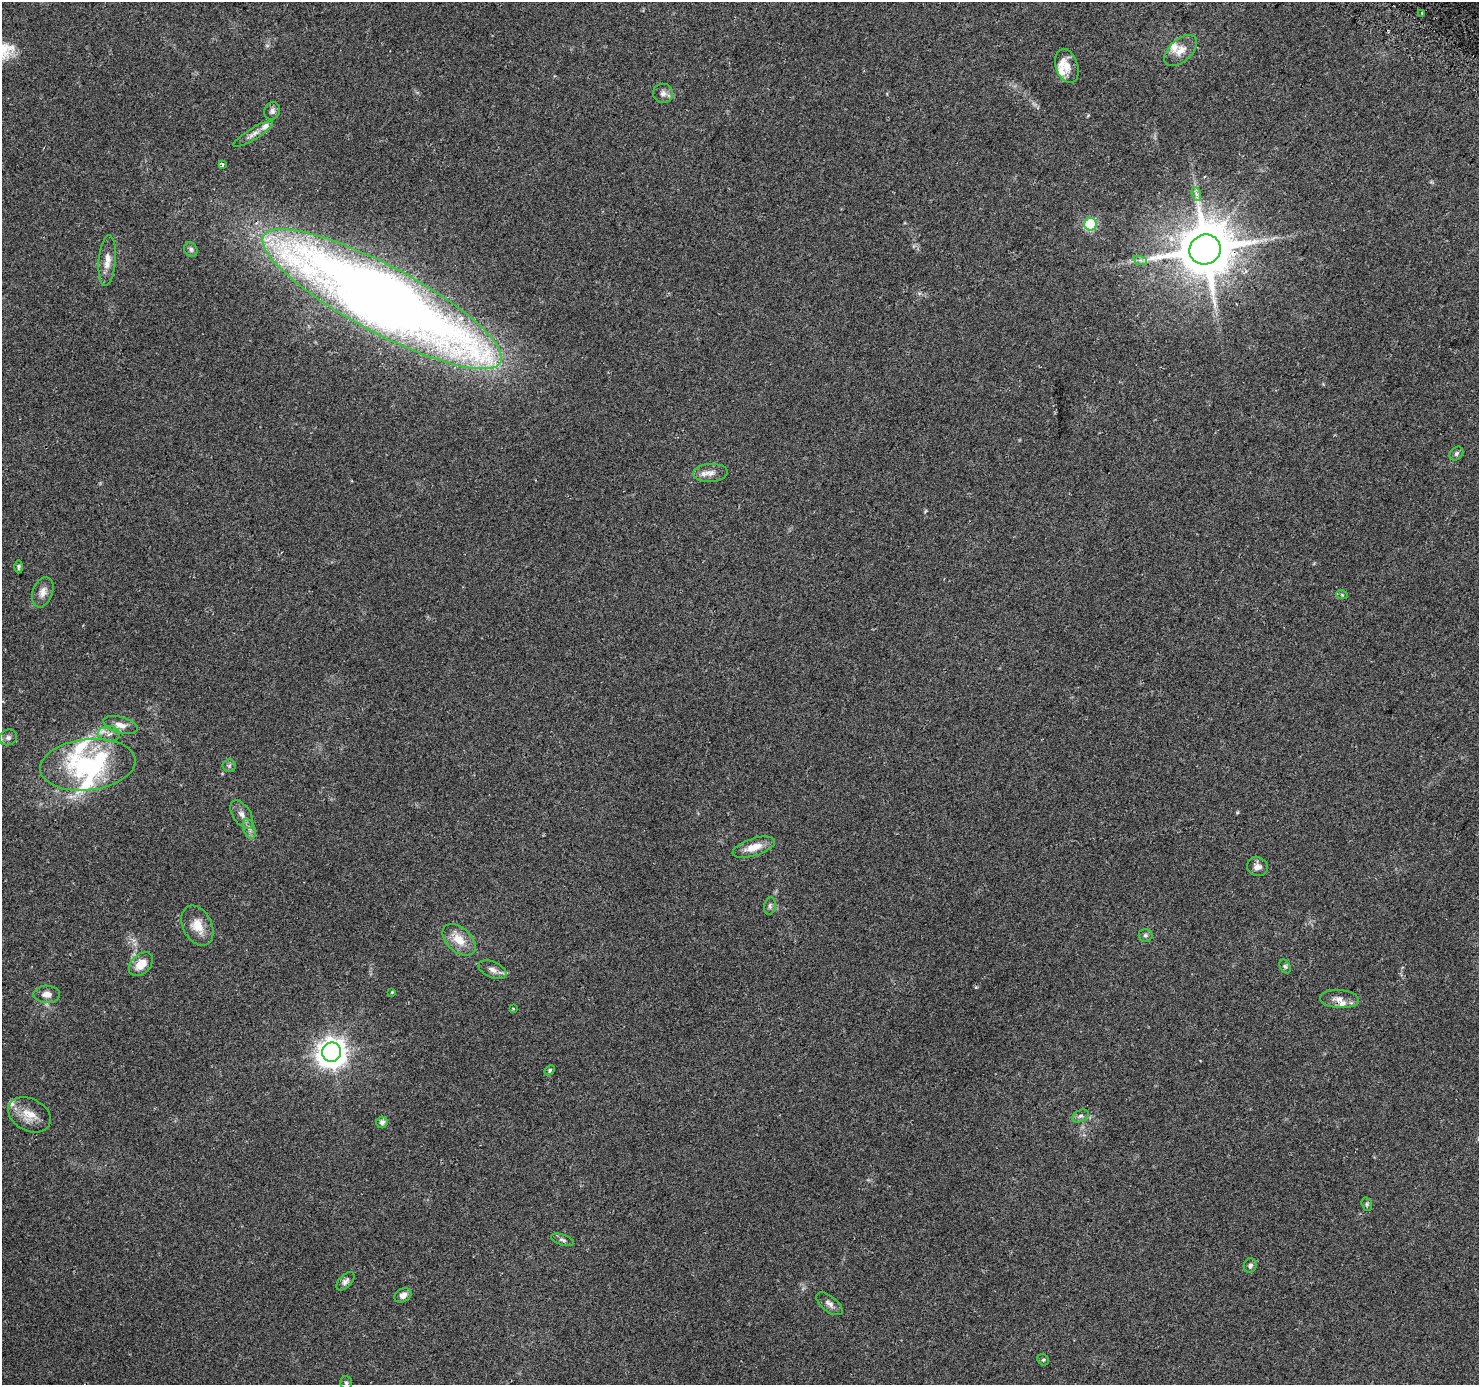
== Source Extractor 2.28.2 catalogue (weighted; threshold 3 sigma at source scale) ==
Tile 10 of 4 x 4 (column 2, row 3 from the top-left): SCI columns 1504-2980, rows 1664-3046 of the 5951 x 6026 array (HDU 1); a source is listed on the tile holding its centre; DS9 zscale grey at full resolution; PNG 1481 x 1387 px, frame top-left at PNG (2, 2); each listed source drawn as its Kron ellipse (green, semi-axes under 4 px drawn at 4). Shown black and unused: <1% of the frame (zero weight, under 2 of 3 exposures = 2% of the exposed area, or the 3 px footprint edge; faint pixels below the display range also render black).
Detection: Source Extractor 2.28.2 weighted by HDU 2 'WHT'; one run over the whole footprint, this tile lists its part. Background 0.0976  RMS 0.0098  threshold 0.0442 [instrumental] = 3 sigma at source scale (4.5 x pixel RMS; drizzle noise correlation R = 1.50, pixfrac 1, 0.0396/0.0396 arcsec/px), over >= 5 px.
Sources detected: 62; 1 inside a brighter object's white glare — neither listed nor drawn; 9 inside a brighter listed object's ellipse — not listed separately; the other 52 listed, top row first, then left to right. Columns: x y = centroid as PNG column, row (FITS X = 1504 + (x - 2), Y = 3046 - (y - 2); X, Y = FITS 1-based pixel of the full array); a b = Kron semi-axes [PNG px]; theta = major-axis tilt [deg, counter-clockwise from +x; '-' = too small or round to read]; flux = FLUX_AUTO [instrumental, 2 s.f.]
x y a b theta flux
1422 13 3 3 - 1.9
1181 51 20 11 42 11
1067 66 17 11 -72 9.1
663 93 10 9 - 4.3
272 111 9 7 59 3.2
253 134 23 5 32 6.2
222 165 4 3 - 2.7
1196 194 7 4 -71 2.5
1091 224 6 6 - 85
191 249 8 6 -59 2.8
1205 250 16 15 - 5400
1140 260 7 4 -18 2.3
107 261 25 8 85 10
382 299 135 33 -28 1700
1456 453 8 6 46 2.2
710 473 17 9 4 7.5
19 567 6 4 -90 1.7
43 592 16 10 70 7
1342 595 6 3 -19 1.2
120 725 18 8 -15 7.4
109 734 11 8 -5 5.4
8 737 9 7 27 3.9
88 765 48 25 6 110
229 766 6 6 - 1.9
242 814 16 8 -56 6.6
249 829 10 6 -70 4
754 847 22 8 17 13
1257 866 10 9 - 5.2
770 906 9 5 82 2.5
197 926 21 14 -63 16
1145 935 7 6 - 2.1
459 940 19 12 -43 16
141 964 14 9 44 14
1285 966 7 5 -62 1.8
492 970 15 8 -23 5.6
392 992 4 3 - 0.82
47 994 13 8 -2 7.1
1339 999 19 9 -4 8.1
513 1008 3 3 - 1
332 1052 10 9 - 1100
550 1070 6 4 43 1.4
29 1115 22 16 -28 15
1080 1116 9 5 26 2.7
382 1122 6 5 - 3.8
1367 1204 7 5 -71 1.6
563 1240 12 5 -19 2.7
1250 1265 7 6 - 2.9
345 1281 11 6 46 3.3
403 1295 9 6 28 4.9
829 1304 15 7 -39 4.9
1043 1360 6 5 - 1.4
346 1383 6 6 - 2.1
Overlapping masked pixels (flux is a lower limit): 2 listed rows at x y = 1205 250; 382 299
Isophote crosses this tile's border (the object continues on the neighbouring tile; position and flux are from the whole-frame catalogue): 1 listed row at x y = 346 1383